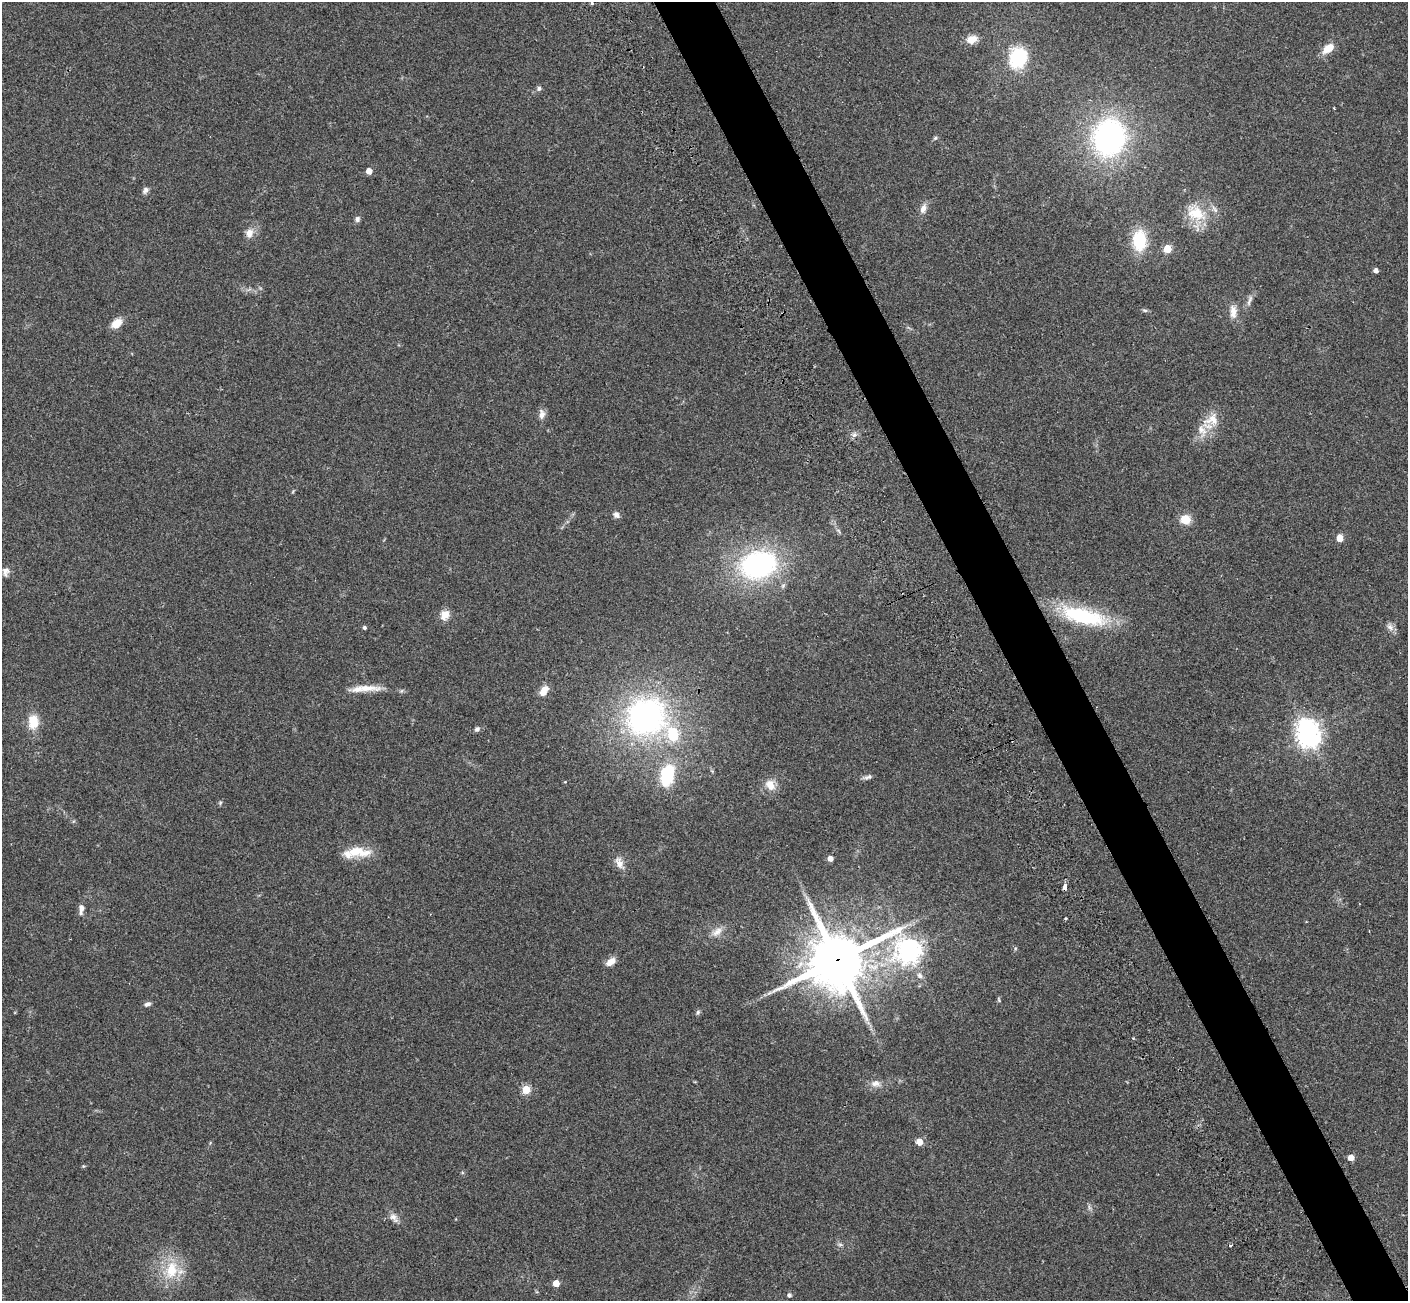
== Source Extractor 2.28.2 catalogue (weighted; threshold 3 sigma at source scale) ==
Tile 6 of 4 x 4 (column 2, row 2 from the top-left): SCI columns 1523-2928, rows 2989-4287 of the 5822 x 5851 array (HDU 1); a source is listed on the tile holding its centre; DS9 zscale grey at full resolution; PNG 1410 x 1303 px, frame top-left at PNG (2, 2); no overlay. Shown black and unused: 4% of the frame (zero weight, under 2 of 3 exposures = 7% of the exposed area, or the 3 px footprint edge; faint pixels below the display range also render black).
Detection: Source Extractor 2.28.2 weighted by HDU 2 'WHT'; one run over the whole footprint, this tile lists its part. Background 0.0562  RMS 0.0082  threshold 0.0368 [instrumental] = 3 sigma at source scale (4.5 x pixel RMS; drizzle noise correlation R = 1.50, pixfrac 1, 0.05/0.05 arcsec/px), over >= 5 px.
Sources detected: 76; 1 inside a brighter object's white glare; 1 cosmic-ray / hot-pixel residue — not listed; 2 inside a brighter listed object's ellipse — not listed separately; the other 72 listed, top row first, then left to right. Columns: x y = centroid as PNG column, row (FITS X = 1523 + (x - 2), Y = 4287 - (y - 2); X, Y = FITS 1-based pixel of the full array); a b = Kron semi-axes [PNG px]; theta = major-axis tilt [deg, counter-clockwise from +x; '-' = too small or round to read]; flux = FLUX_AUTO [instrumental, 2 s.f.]
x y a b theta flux
591 3 3 3 - 3.2
972 39 12 9 16 8
1328 48 15 8 39 9.8
1018 58 18 15 69 47
539 88 7 5 76 1.6
1334 108 2 2 - 0.58
1109 137 31 27 80 170
935 138 7 4 45 1.2
369 171 5 4 - 7.6
145 190 10 6 64 2.4
923 208 13 8 68 4.7
1196 213 28 19 -15 24
357 219 8 6 -89 2
249 233 13 10 82 5.7
1139 240 19 13 -90 36
1167 249 5 5 - 25
1376 270 4 4 - 3.3
1249 300 17 5 71 3.2
1145 310 8 4 -8 1.3
1233 312 18 9 -86 6.3
116 323 14 9 38 7.8
542 414 13 8 -90 4.3
1212 419 21 16 9 12
855 434 8 5 31 2.2
616 515 8 7 - 2.9
1185 519 12 10 -3 9.9
838 531 8 3 -46 1.3
1339 538 6 5 - 7.2
758 565 36 26 15 140
6 571 12 9 77 3.9
445 615 11 9 55 7.9
1083 616 48 16 -14 72
1390 627 10 7 -27 3.3
364 628 4 4 - 1.6
367 688 38 8 0 12
544 691 15 8 58 7.3
646 716 34 30 48 200
33 722 19 13 87 13
1307 728 7 6 - 340
477 729 6 6 - 1.9
673 734 46 20 -42 47
1309 738 8 6 12 410
667 775 20 12 77 40
868 777 12 5 26 2.2
770 785 16 11 -55 8.4
220 803 5 5 - 1.1
358 852 32 12 -4 18
830 858 5 4 - 5.8
619 863 18 9 -65 6.2
1065 885 3 3 - 3.3
81 909 15 6 87 3.9
1066 918 3 3 - 0.8
717 932 17 9 38 6.5
909 950 9 8 - 540
837 960 21 19 31 3600
611 962 11 7 35 6.4
919 975 9 6 -46 2.7
769 993 9 4 35 2.2
999 1000 6 3 -72 0.95
147 1004 9 5 17 2.3
698 1012 6 5 - 1.3
876 1083 15 9 -1 5.3
526 1089 5 5 - 29
919 1142 5 5 - 13
1351 1157 5 4 - 8.4
83 1166 4 4 - 0.8
393 1217 15 8 -52 4.4
840 1244 7 4 0 1.3
1230 1245 4 3 - 3.2
171 1270 26 17 82 24
556 1283 5 4 - 12
789 1295 5 4 - 1.9
Overlapping masked pixels (flux is a lower limit): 1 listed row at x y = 837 960
Isophote crosses this tile's border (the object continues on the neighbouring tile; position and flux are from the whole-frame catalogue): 1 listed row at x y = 591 3